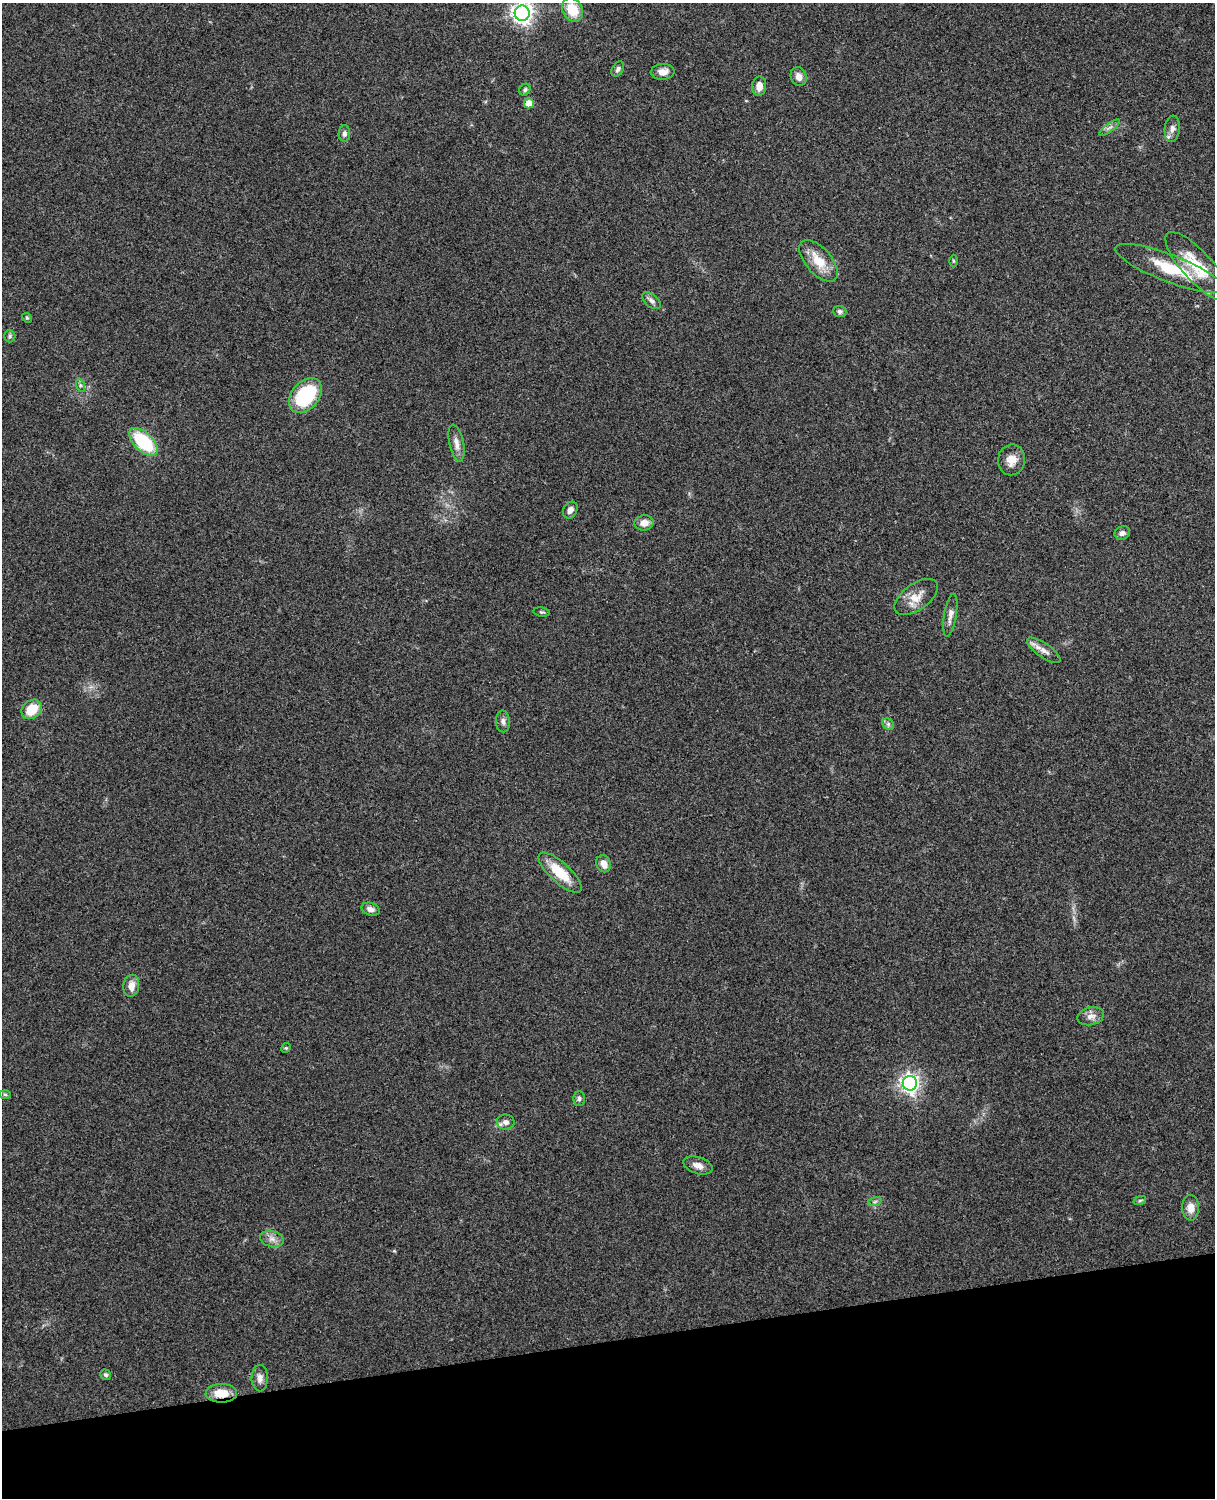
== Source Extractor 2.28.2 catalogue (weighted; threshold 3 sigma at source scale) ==
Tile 10 of 4 x 3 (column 2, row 3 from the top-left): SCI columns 1331-2543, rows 164-1659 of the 5089 x 4928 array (HDU 1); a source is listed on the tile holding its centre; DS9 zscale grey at full resolution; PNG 1217 x 1500 px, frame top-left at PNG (2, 3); each listed source drawn as its Kron ellipse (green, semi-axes under 4 px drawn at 4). Shown black and unused: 10% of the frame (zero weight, under 3 of 4 exposures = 6% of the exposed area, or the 3 px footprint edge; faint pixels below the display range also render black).
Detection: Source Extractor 2.28.2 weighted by HDU 2 'WHT'; one run over the whole footprint, this tile lists its part. Background 0.258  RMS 0.0089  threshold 0.0398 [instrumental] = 3 sigma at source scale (4.5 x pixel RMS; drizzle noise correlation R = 1.50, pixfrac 1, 0.05/0.05 arcsec/px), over >= 5 px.
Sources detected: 53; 1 inside a brighter listed object's ellipse — not listed separately; the other 52 listed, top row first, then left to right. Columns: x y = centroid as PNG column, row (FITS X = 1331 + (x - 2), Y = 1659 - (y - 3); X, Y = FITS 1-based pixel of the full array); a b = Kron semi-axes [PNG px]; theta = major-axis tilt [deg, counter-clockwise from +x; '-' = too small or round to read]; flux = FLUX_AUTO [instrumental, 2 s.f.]
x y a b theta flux
572 10 12 9 -59 22
522 13 7 7 - 530
618 69 8 5 57 2.1
663 72 12 8 4 6.8
799 77 9 8 - 5.7
759 86 10 7 86 6.6
525 90 6 5 - 1.7
529 103 5 5 - 14
1110 128 12 3 36 2.6
1172 129 13 7 83 4.9
344 133 8 6 89 2.6
819 261 25 13 -49 19
953 261 6 4 -89 1.1
1197 266 44 15 -48 35
1169 268 57 13 -21 40
651 301 11 6 -40 3.6
840 311 6 5 - 2.4
27 318 5 4 - 1.1
10 336 6 5 - 1.5
80 385 7 4 -72 1.6
305 395 20 13 49 70
143 442 17 9 -43 55
456 443 19 7 -78 6.5
1011 460 15 13 78 9.7
570 510 9 6 60 4.9
644 523 9 7 9 6.7
1122 533 8 6 32 3.2
916 597 25 13 36 13
542 612 8 4 -8 1.5
950 615 22 6 80 5.4
1044 650 19 7 -35 6.5
32 709 11 8 41 20
503 721 11 7 -86 3.6
888 724 6 5 - 2
604 864 9 7 -67 7.6
560 873 27 10 -42 24
371 909 9 6 -19 4
131 986 11 8 82 7.2
1091 1016 13 9 13 5.9
286 1048 5 4 - 1.1
910 1083 7 7 - 400
5 1094 6 4 -2 1.1
579 1099 7 5 89 2.1
506 1122 9 7 -7 4.4
698 1165 15 8 -17 6.1
1140 1200 6 4 19 1.4
875 1201 7 4 20 1.7
1191 1208 13 8 -89 7.2
272 1239 12 8 -15 5.4
105 1375 5 5 - 2
260 1378 13 8 -90 5.4
221 1393 16 9 0 16
Overlapping masked pixels (flux is a lower limit): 1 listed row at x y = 221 1393
Isophote crosses this tile's border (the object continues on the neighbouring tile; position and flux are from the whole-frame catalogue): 1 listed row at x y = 522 13